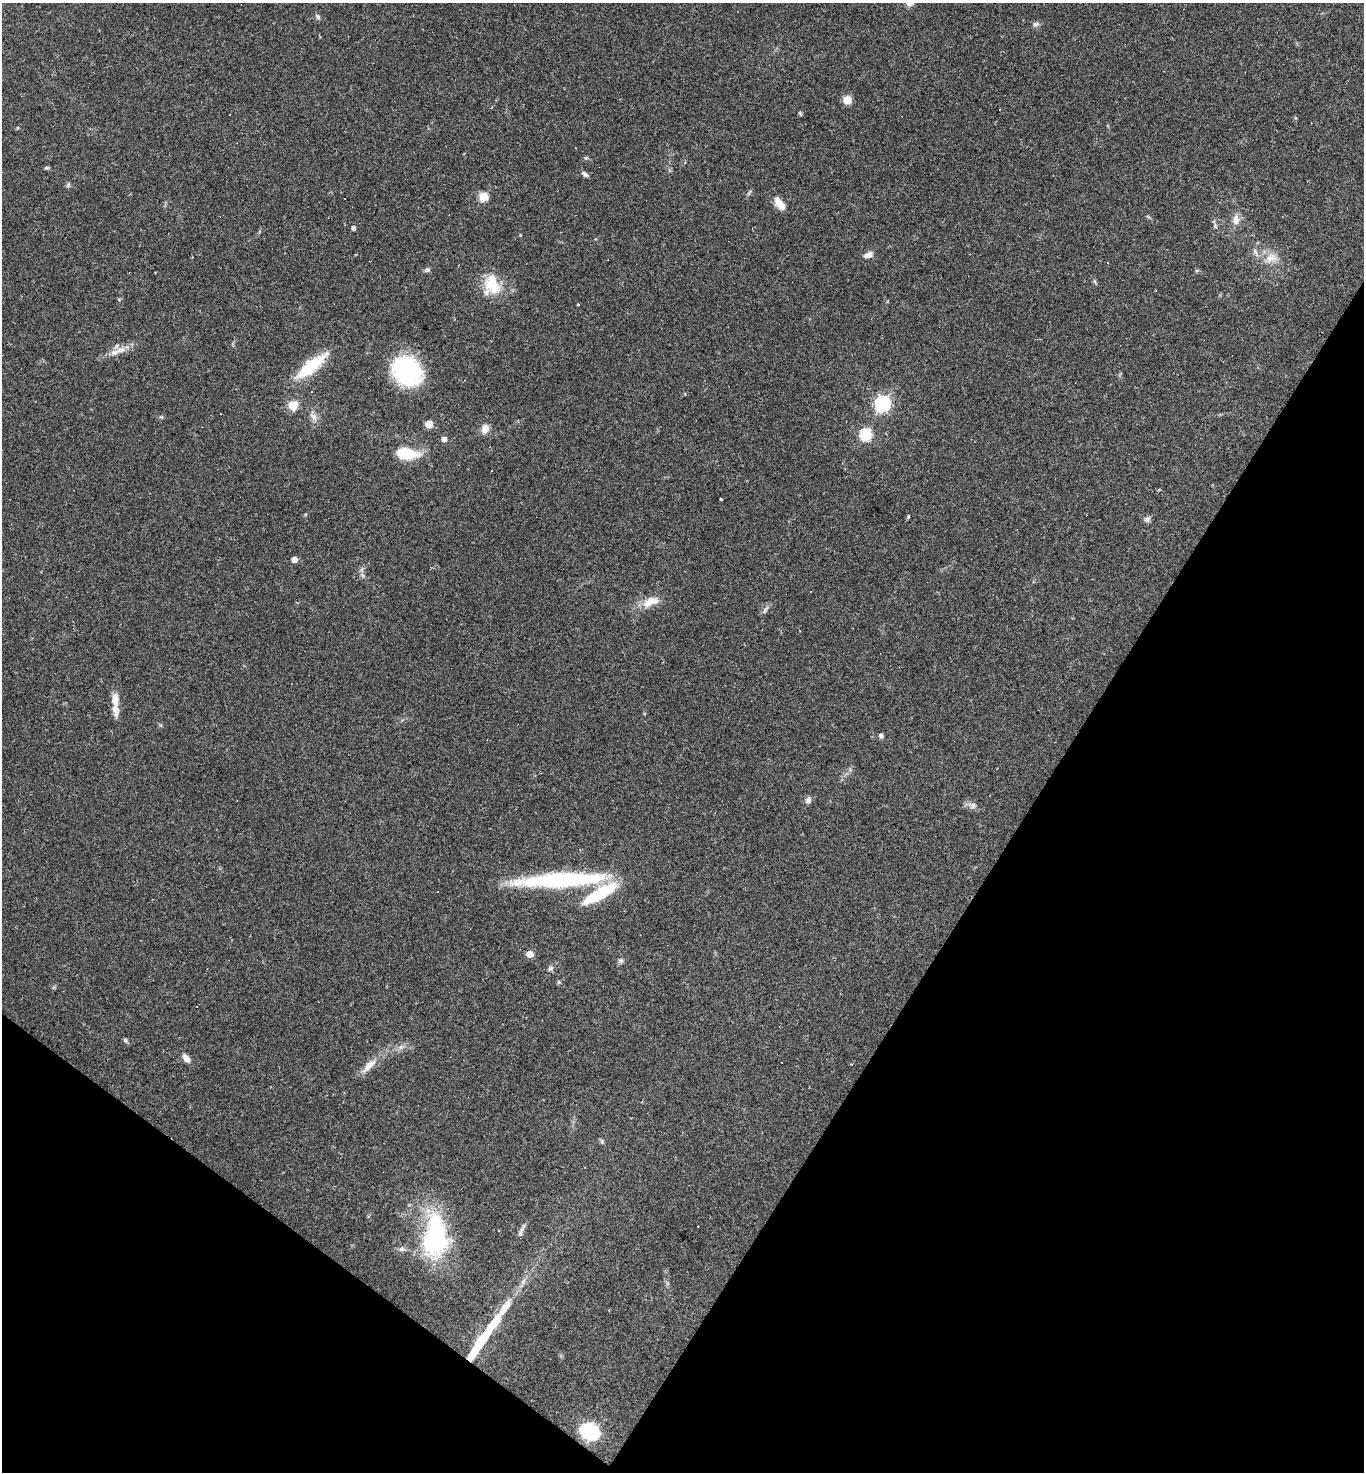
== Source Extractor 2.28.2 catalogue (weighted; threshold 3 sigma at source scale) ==
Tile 15 of 4 x 4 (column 3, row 4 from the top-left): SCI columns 2873-4234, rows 1-1470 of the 5884 x 5878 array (HDU 1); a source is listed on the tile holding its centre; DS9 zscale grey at full resolution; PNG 1366 x 1474 px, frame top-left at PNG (2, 3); no overlay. Shown black and unused: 30% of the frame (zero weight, under 2 of 3 exposures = <1% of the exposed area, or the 3 px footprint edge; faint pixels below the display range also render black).
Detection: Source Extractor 2.28.2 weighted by HDU 2 'WHT'; one run over the whole footprint, this tile lists its part. Background 0.059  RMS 0.0059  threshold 0.0267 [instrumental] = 3 sigma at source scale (4.5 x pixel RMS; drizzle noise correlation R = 1.50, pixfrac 1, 0.05/0.05 arcsec/px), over >= 5 px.
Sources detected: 76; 2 inside a brighter object's white glare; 12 cosmic-ray / hot-pixel residue — not listed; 1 inside a brighter listed object's ellipse — not listed separately; the other 61 listed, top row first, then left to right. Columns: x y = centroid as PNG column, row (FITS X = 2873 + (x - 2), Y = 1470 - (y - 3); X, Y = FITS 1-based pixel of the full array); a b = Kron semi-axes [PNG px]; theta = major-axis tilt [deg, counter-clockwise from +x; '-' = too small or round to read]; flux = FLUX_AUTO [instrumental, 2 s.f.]
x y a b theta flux
318 16 8 5 -46 1.3
1036 24 8 6 16 1.5
847 100 7 7 - 6.8
999 109 3 3 - 1.7
800 114 7 4 -70 0.74
47 168 6 4 0 0.8
585 174 10 5 -37 1.5
68 185 7 5 87 1.1
483 197 5 5 - 28
779 203 15 7 -56 7.7
1235 218 12 8 59 3.7
1215 226 7 5 -68 1.3
353 228 4 4 - 1.6
1256 252 14 4 -65 2.1
868 255 11 7 24 3.5
1271 258 17 11 22 6.9
427 270 7 5 27 1.4
1197 270 6 3 19 0.65
492 285 25 20 -82 17
578 305 3 2 - 0.6
120 350 15 6 12 4.4
311 366 44 12 39 25
407 370 29 24 -44 63
883 404 7 6 - 140
293 405 11 10 - 7.4
221 414 3 2 - 0.81
161 417 6 4 17 0.77
314 417 10 7 -52 2.8
429 424 5 5 - 11
485 429 11 9 71 4.2
866 434 6 6 - 54
444 439 4 4 - 3.2
407 454 15 8 -7 28
491 470 3 3 - 3.3
721 499 3 2 - 0.54
908 516 5 3 - 0.88
1147 519 9 7 32 1.8
294 559 4 4 - 5.4
650 602 24 11 20 8.6
765 610 13 4 60 1.6
115 700 24 9 -88 7.3
881 736 6 5 - 1.5
808 800 8 6 64 2.5
973 805 9 8 - 2.4
561 880 96 14 3 82
437 892 3 2 - 0.68
600 894 44 12 30 30
530 954 5 5 - 9
621 961 7 6 - 1.3
550 968 7 6 - 1.6
559 982 5 5 - 0.82
126 1041 7 4 -54 1
186 1058 12 6 -53 3.3
369 1065 25 9 42 6.7
602 1141 7 4 -71 0.9
521 1233 14 5 75 2.1
435 1236 51 26 86 75
402 1249 8 6 4 2
505 1307 39 10 55 15
480 1342 40 7 56 45
592 1433 7 6 - 84
Overlapping masked pixels (flux is a lower limit): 1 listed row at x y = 480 1342